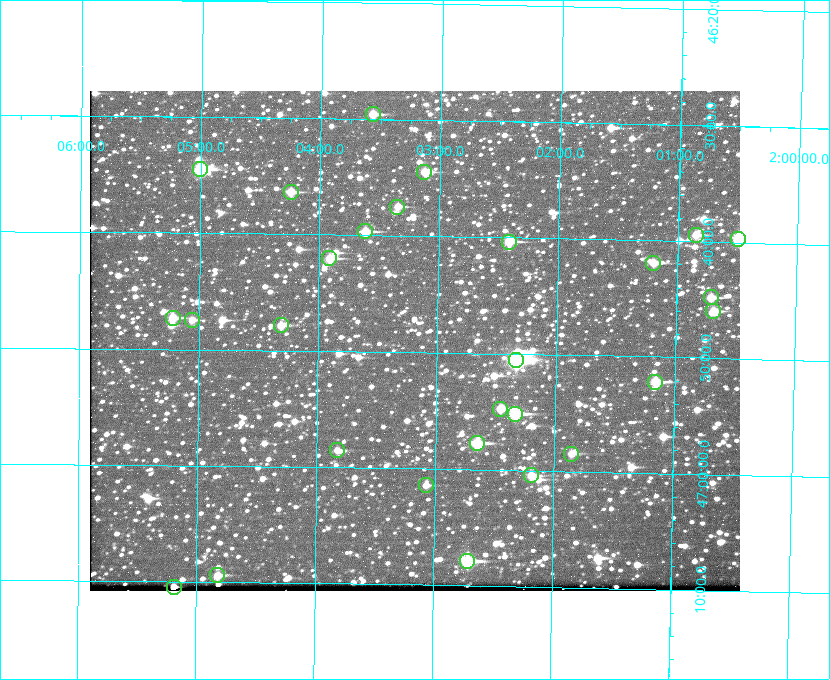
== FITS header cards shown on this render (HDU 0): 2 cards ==
NAXIS1  =                  650 / Width of table row in bytes
NAXIS2  =                  500 / Number of rows in table

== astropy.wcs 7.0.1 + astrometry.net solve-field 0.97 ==
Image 650 x 500 px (HDU 0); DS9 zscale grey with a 90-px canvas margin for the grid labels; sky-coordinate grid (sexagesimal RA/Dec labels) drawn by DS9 from the SOLVED WCS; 28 Tycho-2 reference stars matched to detected sources circled (green)
Header WCS: none
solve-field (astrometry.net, Tycho-2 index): SOLVED blind (the file carries no WCS)
Solved WCS: RA---TAN-SIP/DEC--TAN-SIP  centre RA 02:03:11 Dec +46:49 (30.80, +46.82 deg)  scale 5.16 arcsec/px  FOV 56.0' x 43.0'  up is +179 deg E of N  parity flipped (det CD > 0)
(file carries no celestial WCS; the grid is the blind solution)
Tycho-2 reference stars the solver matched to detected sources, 28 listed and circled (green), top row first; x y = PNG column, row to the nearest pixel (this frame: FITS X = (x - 90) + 1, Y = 500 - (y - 91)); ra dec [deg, ICRS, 3 dp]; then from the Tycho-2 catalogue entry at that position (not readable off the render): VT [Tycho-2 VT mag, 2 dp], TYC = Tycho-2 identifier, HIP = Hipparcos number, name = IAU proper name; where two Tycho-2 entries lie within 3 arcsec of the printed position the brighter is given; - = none
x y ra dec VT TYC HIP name
373 114 30.892 +46.493 10.70 3280-490-1 - -
200 169 31.250 +46.575 8.43 3281-919-1 - -
424 172 30.782 +46.574 10.16 3280-645-1 - -
291 192 31.061 +46.606 9.99 3281-582-1 - -
397 207 30.837 +46.625 10.69 3280-1254-1 - -
365 231 30.904 +46.661 9.60 3280-781-1 - -
696 235 30.213 +46.657 10.42 3280-803-1 - -
738 239 30.124 +46.661 9.43 3280-672-1 - -
509 242 30.604 +46.672 9.47 3280-908-1 - -
329 258 30.978 +46.700 9.85 3281-909-1 - -
653 263 30.300 +46.699 10.25 3280-1695-1 - -
711 297 30.179 +46.746 10.21 3280-486-1 - -
713 311 30.172 +46.766 10.54 3280-993-1 - -
173 318 31.305 +46.788 10.64 3281-663-1 - -
192 320 31.264 +46.791 10.76 3281-86-1 - -
281 325 31.078 +46.798 10.61 3281-114-1 - -
516 360 30.583 +46.843 7.07 3280-746-1 9508 -
655 382 30.291 +46.869 9.33 3280-1647-1 - -
500 409 30.615 +46.912 10.08 3284-203-1 - -
515 414 30.584 +46.919 9.47 3284-629-1 - -
477 443 30.663 +46.962 9.31 3284-347-1 - -
337 450 30.956 +46.975 11.27 3285-185-1 - -
571 454 30.464 +46.975 10.61 3284-511-1 - -
531 475 30.548 +47.007 10.42 3284-727-1 - -
426 485 30.769 +47.024 11.20 3284-681-1 - -
467 561 30.679 +47.131 10.02 3284-307-1 - -
217 575 31.205 +47.157 10.28 3285-879-1 - -
174 587 31.297 +47.175 10.30 3285-914-1 - -